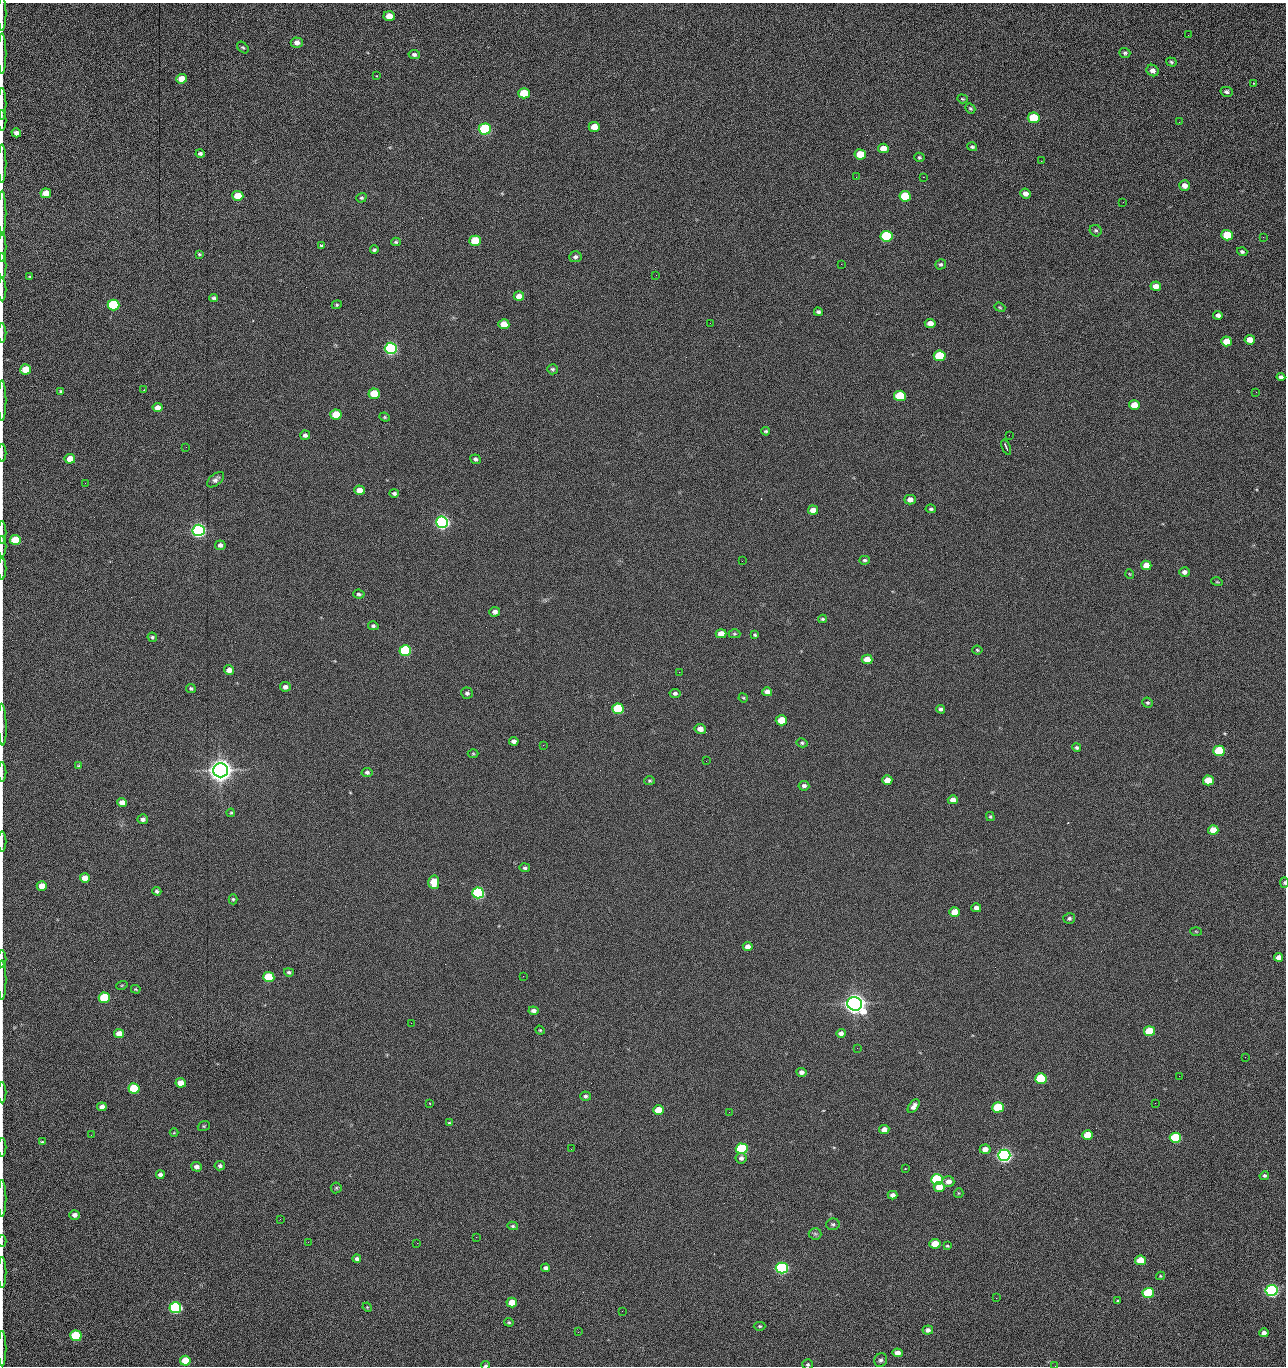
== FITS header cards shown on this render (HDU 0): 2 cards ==
NAXIS1  =                 1284 /fastest changing axis
NAXIS2  =                 1364 /next to fastest changing axis

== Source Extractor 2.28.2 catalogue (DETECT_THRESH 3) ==
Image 1284 x 1364 px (HDU 0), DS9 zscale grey, 1 PNG px = 1 image px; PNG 1288 x 1368 px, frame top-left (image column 1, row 1364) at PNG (2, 3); each listed source drawn as its Kron ellipse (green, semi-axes under 4 px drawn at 4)
Background 144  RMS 15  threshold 44.6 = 3 sigma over >= 5 px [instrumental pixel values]
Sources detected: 272; all 272 listed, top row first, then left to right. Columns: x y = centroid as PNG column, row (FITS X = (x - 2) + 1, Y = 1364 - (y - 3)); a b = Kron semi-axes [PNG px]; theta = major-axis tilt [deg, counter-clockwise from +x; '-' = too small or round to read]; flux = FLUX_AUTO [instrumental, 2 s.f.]
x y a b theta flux
2 14 17 2 90 2.4e+03
389 16 5 5 - 1.3e+04
1188 35 2 2 - 7.4e+02
297 43 6 5 - 5.2e+03
243 47 7 4 -46 1.6e+03
2 53 20 2 90 3.8e+03
1125 53 5 5 - 1.8e+03
414 54 6 4 -10 2.6e+03
1171 62 5 4 - 1.6e+03
1153 71 6 5 - 4.7e+03
377 76 2 2 - 6.1e+02
182 79 5 5 - 1.4e+04
1253 83 3 2 - 1.0e+03
1227 92 6 4 -13 2.4e+03
524 93 6 5 - 4.1e+04
962 99 5 4 - 1.1e+03
2 104 16 2 90 2.9e+03
970 108 5 4 - 1.5e+03
1034 118 6 5 - 6.0e+04
2 121 10 2 90 1.6e+03
1179 122 2 2 - 7.8e+02
594 127 5 5 - 1.4e+04
485 129 6 5 - 1.6e+05
16 133 5 4 - 4.7e+03
972 147 5 4 - 1.9e+03
883 148 5 5 - 1.2e+04
200 153 4 4 - 2.3e+03
860 154 6 5 - 2.8e+04
919 157 5 4 - 1.5e+03
1041 161 2 2 - 1.1e+03
2 163 19 2 90 3.5e+03
856 177 2 2 - 1.6e+03
923 177 2 2 - 1.1e+04
1185 185 5 5 - 6.3e+03
46 193 5 5 - 1.0e+04
1025 193 5 5 - 5.7e+03
238 196 5 5 - 2.0e+04
905 196 6 5 - 5.1e+04
361 198 5 4 - 1.5e+03
1123 202 2 2 - 5.2e+02
2 213 22 2 90 4.4e+03
1096 231 6 5 - 1.9e+03
1227 235 5 5 - 4.2e+04
886 236 6 5 - 1.0e+05
1263 237 2 2 - 7.4e+02
475 241 6 5 - 4.1e+04
396 242 5 4 - 1.4e+03
321 246 3 3 - 1.4e+03
2 247 15 2 90 2.8e+03
374 250 4 3 - 1.7e+03
1242 252 5 4 - 2.0e+03
199 254 4 3 - 1.2e+03
575 257 6 5 - 3.0e+03
841 264 2 2 - 1.8e+04
941 264 5 5 - 1.8e+03
2 266 13 2 90 2.3e+03
656 275 2 2 - 1.1e+03
30 277 3 3 - 1.0e+03
1156 286 5 4 - 7.4e+03
2 289 12 2 90 2.0e+03
519 296 5 4 - 9.1e+03
214 298 4 4 - 1.7e+03
113 305 6 5 - 1.0e+05
337 305 5 4 - 1.2e+03
1000 307 6 4 -22 1.2e+03
818 312 4 4 - 2.1e+03
1218 315 5 4 - 3.7e+03
710 323 2 2 - 2.2e+03
930 323 5 4 - 7.6e+03
504 324 5 5 - 1.5e+04
2 333 10 2 90 1.8e+03
1250 340 5 5 - 1.1e+04
1226 341 5 5 - 1.6e+04
391 348 6 5 - 3.0e+05
940 356 6 5 - 5.8e+04
25 369 5 5 - 2.5e+04
552 369 5 5 - 1.7e+03
1281 377 4 4 - 2.6e+03
144 390 2 2 - 6.6e+02
61 391 4 4 - 1.6e+03
1256 392 2 2 - 8.9e+02
374 394 5 5 - 3.7e+04
900 396 6 5 - 6.0e+04
2 401 20 2 90 3.8e+03
1134 405 5 5 - 1.8e+04
158 408 5 4 - 8.4e+03
336 415 5 5 - 2.9e+04
385 417 5 4 - 1.3e+03
766 431 4 3 - 1.4e+03
305 435 5 4 - 3.4e+03
1009 435 2 2 - 2.2e+03
186 447 2 2 - 1.9e+03
1006 447 8 2 -67 1.9e+03
2 453 9 2 90 1.3e+03
70 459 5 5 - 1.3e+04
475 459 5 4 - 2.5e+03
216 480 10 5 39 3.3e+03
85 483 2 2 - 6.1e+02
359 490 5 4 - 9.9e+03
394 493 5 4 - 2.2e+03
910 500 5 5 - 6.0e+03
931 509 5 3 - 1.6e+03
813 510 5 4 - 8.6e+03
442 522 6 5 - 5.0e+05
199 530 6 5 - 5.4e+05
2 533 11 2 90 1.9e+03
15 540 5 5 - 4.1e+04
220 545 5 5 - 3.8e+03
2 547 10 2 90 1.6e+03
865 560 5 4 - 2.0e+03
742 561 2 2 - 4.3e+02
1146 565 5 4 - 1.3e+04
2 569 11 2 90 1.9e+03
1184 572 5 4 - 3.9e+03
1130 574 5 3 - 7.9e+02
1217 582 6 3 -18 9.1e+02
359 594 6 4 -7 2.0e+03
495 612 5 4 - 4.4e+03
823 619 4 3 - 1.3e+03
373 626 5 4 - 2.1e+03
721 634 5 4 - 1.0e+04
734 634 6 4 0 1.4e+03
755 635 4 3 - 1.5e+03
152 637 5 4 - 1.7e+03
977 650 5 4 - 1.3e+03
405 651 6 5 - 1.6e+05
867 659 5 4 - 1.4e+04
229 670 5 4 - 7.2e+03
679 672 3 2 - 9.6e+02
285 687 5 4 - 4.3e+03
191 688 5 4 - 1.8e+03
767 692 5 4 - 6.0e+03
467 693 6 5 - 2.8e+03
675 693 5 4 - 2.4e+03
743 698 5 4 - 1.1e+03
1147 703 5 5 - 1.7e+03
618 709 6 5 - 9.1e+04
941 709 4 4 - 2.3e+03
781 720 5 5 - 2.7e+04
2 724 21 3 -88 4.3e+03
700 729 5 5 - 7.6e+03
514 741 5 4 - 4.3e+03
802 743 5 4 - 1.7e+03
543 745 3 2 - 2.2e+03
1077 747 4 4 - 2.0e+03
1219 751 5 5 - 7.7e+04
473 754 5 3 - 1.0e+03
706 761 2 2 - 1.5e+03
78 766 4 3 - 9.7e+02
220 770 7 7 - 1.7e+06
2 772 10 2 90 1.7e+03
367 772 5 4 - 2.5e+03
887 780 5 5 - 1.1e+04
1208 780 5 5 - 2.5e+04
650 781 5 4 - 1.3e+03
804 786 5 5 - 3.1e+03
953 800 5 4 - 7.7e+03
122 802 5 4 - 6.9e+03
231 813 4 3 - 1.1e+03
990 817 4 3 - 1.3e+03
143 819 5 5 - 4.0e+03
1213 830 5 5 - 1.5e+04
2 842 10 2 90 1.5e+03
525 868 5 4 - 1.9e+03
85 878 5 4 - 1.2e+04
434 882 6 5 - 2.7e+04
1284 883 5 4 - 1.5e+03
42 886 5 5 - 1.6e+04
157 891 4 4 - 2.1e+03
478 893 6 5 - 2.4e+05
233 899 5 4 - 1.5e+03
976 908 5 4 - 5.7e+03
955 912 5 5 - 1.9e+04
1069 918 6 5 - 2.2e+03
1196 931 6 3 -3 1.0e+03
748 947 5 4 - 6.1e+03
1279 957 4 4 - 6.9e+03
2 959 9 2 90 1.4e+03
289 972 5 4 - 2.1e+03
523 976 3 2 - 1.3e+03
269 977 5 5 - 6.1e+04
2 980 20 2 90 2.8e+03
122 985 6 3 18 9.7e+02
136 989 5 3 - 1.1e+03
104 998 5 5 - 7.6e+04
855 1004 7 6 - 1.4e+06
533 1011 5 4 - 4.1e+03
411 1023 2 2 - 3.4e+03
540 1030 5 4 - 1.1e+03
1149 1031 5 5 - 4.8e+04
841 1033 5 4 - 3.5e+03
119 1034 5 4 - 1.0e+04
857 1048 3 2 - 9.5e+02
1245 1057 2 2 - 1.2e+03
801 1072 5 4 - 3.4e+03
1179 1076 2 2 - 1.7e+03
1041 1078 6 5 - 8.8e+04
181 1083 5 5 - 1.2e+04
134 1088 5 5 - 6.5e+04
2 1093 10 2 90 1.6e+03
585 1096 5 4 - 2.1e+03
430 1103 3 2 - 7.5e+02
1155 1103 2 2 - 5.7e+02
914 1106 8 4 52 4.8e+03
102 1107 5 4 - 5.3e+03
998 1107 5 5 - 7.2e+04
658 1110 5 5 - 2.1e+04
729 1112 2 2 - 6.0e+02
449 1123 3 3 - 1.7e+03
204 1126 6 5 - 1.2e+03
884 1130 5 4 - 7.1e+03
174 1133 4 3 - 7.9e+02
91 1135 2 2 - 1.7e+03
1088 1135 5 5 - 3.2e+04
1175 1138 5 5 - 9.9e+04
42 1142 4 4 - 1.1e+03
2 1147 9 2 90 1.5e+03
571 1149 2 2 - 7.2e+02
742 1149 6 5 - 1.5e+05
985 1149 5 4 - 7.6e+03
1004 1155 6 5 - 6.3e+05
741 1158 5 5 - 3.2e+03
220 1166 5 4 - 2.5e+03
197 1167 5 5 - 4.6e+03
905 1169 3 2 - 7.2e+02
160 1175 4 4 - 3.6e+03
1264 1176 5 4 - 1.8e+03
937 1179 6 5 - 1.5e+05
948 1182 6 5 - 6.8e+03
939 1187 5 5 - 1.7e+04
336 1188 5 5 - 1.4e+03
959 1193 5 4 - 1.1e+03
893 1195 5 4 - 4.4e+03
2 1198 18 2 90 3.0e+03
74 1215 5 4 - 4.3e+03
280 1219 3 2 - 1.5e+03
833 1224 6 6 - 1.9e+03
513 1226 5 4 - 1.5e+03
815 1234 6 6 - 2.2e+03
476 1237 2 2 - 5.8e+03
2 1241 6 2 90 9.8e+02
308 1242 3 2 - 1.2e+03
417 1243 2 2 - 3.6e+03
935 1244 6 5 - 1.9e+04
947 1246 4 3 - 1.1e+03
357 1259 4 4 - 2.7e+03
1140 1260 5 5 - 2.6e+04
546 1268 4 4 - 3.1e+03
782 1268 6 5 - 3.1e+05
2 1272 15 2 90 2.8e+03
1160 1276 4 4 - 1.0e+03
1272 1290 6 5 - 3.7e+05
1148 1293 6 5 - 7.9e+04
996 1298 2 2 - 1.9e+03
1118 1301 4 3 - 1.4e+03
512 1302 5 5 - 1.8e+04
367 1307 5 4 - 8.8e+02
175 1308 6 5 - 2.4e+05
622 1311 2 2 - 5.2e+02
509 1322 5 3 - 1.2e+03
760 1326 6 4 -1 1.4e+03
928 1330 5 4 - 4.1e+03
578 1332 2 2 - 2.4e+03
1264 1333 5 4 - 4.9e+03
76 1336 5 5 - 9.3e+04
2 1348 18 2 90 2.9e+03
897 1353 5 4 - 6.9e+03
881 1360 7 6 - 2.5e+03
185 1361 5 5 - 3.0e+04
808 1364 5 5 - 1.6e+03
486 1365 4 2 - 1.5e+03
1055 1366 2 2 - 1.3e+03
At the frame edge (FLAGS 8, measured only in part): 30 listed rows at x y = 2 14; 2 53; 2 104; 2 121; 2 163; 2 213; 2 247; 2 266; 2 289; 2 333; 2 401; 2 453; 2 533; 2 547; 2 569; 2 724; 2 772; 2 842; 1284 883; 2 959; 2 980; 2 1093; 2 1147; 2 1198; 2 1241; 2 1272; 2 1348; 808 1364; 486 1365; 1055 1366

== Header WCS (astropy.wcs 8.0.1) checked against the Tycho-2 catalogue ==
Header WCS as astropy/WCSLIB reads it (CRVAL/CRPIX/CD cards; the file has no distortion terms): RA---TAN/DEC--TAN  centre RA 15:41:40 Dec +51:59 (235.42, +51.98 deg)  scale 1.26 arcsec/px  FOV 26.9' x 28.5'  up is +92 deg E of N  parity flipped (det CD > 0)
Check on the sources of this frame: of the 60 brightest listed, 11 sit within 2.0 arcsec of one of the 11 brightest Tycho-2 stars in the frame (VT <= 12.29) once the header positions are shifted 0.22 arcsec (0.09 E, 0.20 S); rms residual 0.99 arcsec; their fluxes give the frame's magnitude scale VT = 25.23 - 2.5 log10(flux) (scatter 0.22 mag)
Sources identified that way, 11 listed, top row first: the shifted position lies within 2.0 arcsec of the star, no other Tycho-2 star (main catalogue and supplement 1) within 4.0 arcsec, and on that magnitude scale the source's flux lands within +1.5 / -3 mag of the star's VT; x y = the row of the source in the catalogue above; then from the Tycho-2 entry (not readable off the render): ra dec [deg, ICRS J2000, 3 dp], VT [Tycho-2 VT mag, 2 dp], TYC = Tycho-2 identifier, HIP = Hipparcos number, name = IAU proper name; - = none
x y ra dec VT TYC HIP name
391 348 235.614 +52.064 11.61 3489-1132-1 - -
442 522 235.514 +52.049 11.19 3489-1407-1 - -
199 530 235.515 +52.133 11.12 3489-1380-1 - -
220 770 235.378 +52.130 9.31 3489-1322-1 76850 -
478 893 235.303 +52.042 11.52 3489-958-1 - -
855 1004 235.232 +51.912 9.59 3489-824-1 - -
1004 1155 235.143 +51.862 10.97 3489-1016-1 - -
937 1179 235.131 +51.886 12.29 3489-908-1 - -
782 1268 235.084 +51.941 11.45 3489-1346-1 - -
1272 1290 235.062 +51.771 11.53 3489-1453-1 - -
175 1308 235.075 +52.152 11.74 3489-912-1 - -